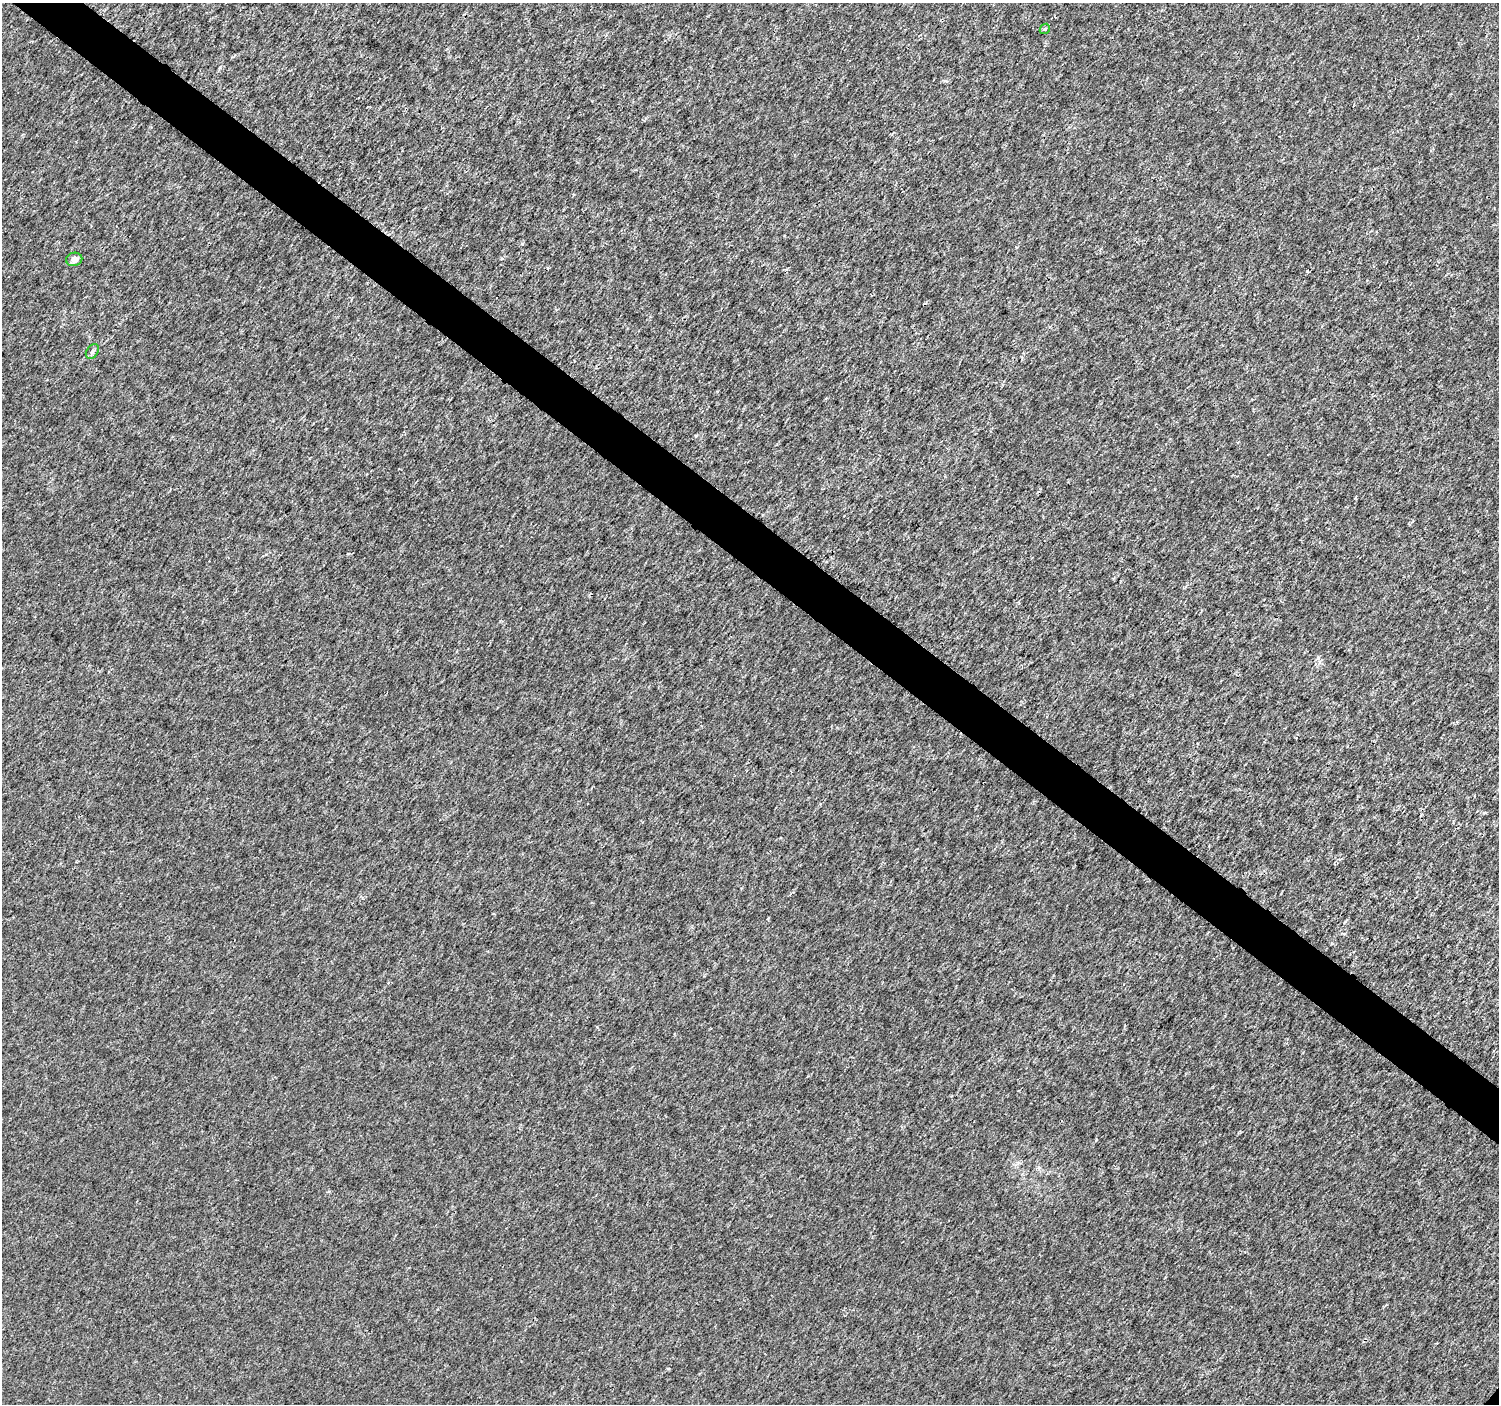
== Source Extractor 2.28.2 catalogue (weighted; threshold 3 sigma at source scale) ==
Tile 11 of 4 x 4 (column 3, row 3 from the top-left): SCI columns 2998-4494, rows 1580-2981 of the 6002 x 6027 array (HDU 1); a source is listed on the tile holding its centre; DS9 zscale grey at full resolution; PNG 1501 x 1406 px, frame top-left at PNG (2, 3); each listed source drawn as its Kron ellipse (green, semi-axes under 4 px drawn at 4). Shown black and unused: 4% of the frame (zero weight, under 3 of 4 exposures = <1% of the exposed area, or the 3 px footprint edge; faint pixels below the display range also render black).
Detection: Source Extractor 2.28.2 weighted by HDU 2 'WHT'; one run over the whole footprint, this tile lists its part. Background 2.69e-04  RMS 0.0018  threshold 0.00826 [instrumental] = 3 sigma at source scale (4.5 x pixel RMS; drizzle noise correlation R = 1.50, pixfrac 1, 0.0396/0.0396 arcsec/px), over >= 5 px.
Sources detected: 3; all 3 listed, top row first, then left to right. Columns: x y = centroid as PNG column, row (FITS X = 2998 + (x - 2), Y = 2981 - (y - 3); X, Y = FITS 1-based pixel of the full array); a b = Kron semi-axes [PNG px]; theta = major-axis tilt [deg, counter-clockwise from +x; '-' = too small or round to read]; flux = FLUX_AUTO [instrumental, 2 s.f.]
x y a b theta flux
1045 29 6 4 44 0.28
74 259 8 6 12 0.85
92 351 8 5 53 0.49